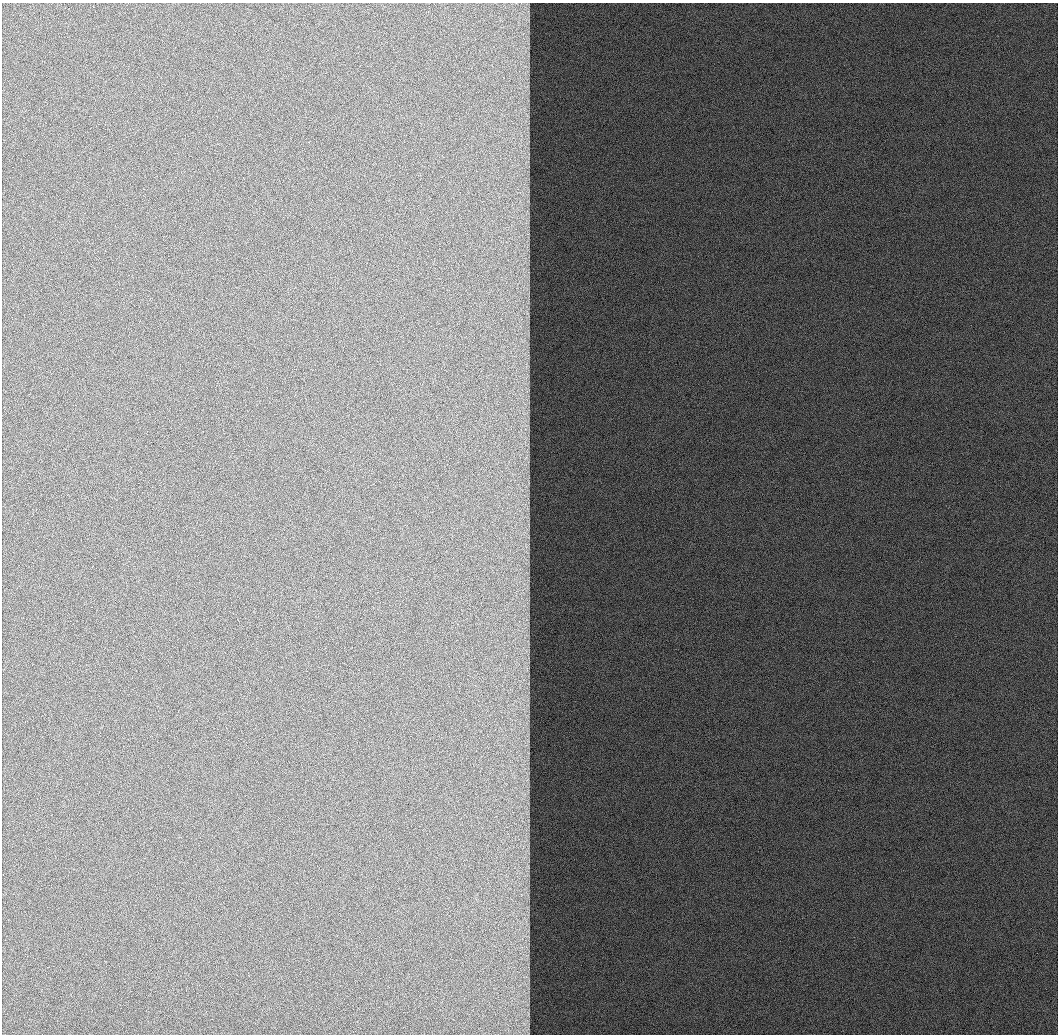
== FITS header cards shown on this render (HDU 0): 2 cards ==
NAXIS1  =                 1056 / Length of Axis 1 (Serial)
NAXIS2  =                 1032 / Length of Axis 2 (Parallel)

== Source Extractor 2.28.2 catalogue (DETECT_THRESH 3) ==
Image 1056 x 1032 px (HDU 0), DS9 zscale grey, 1 PNG px = 1 image px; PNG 1060 x 1036 px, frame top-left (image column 1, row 1032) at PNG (2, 3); no overlay
Background 520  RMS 2.3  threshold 7.04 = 3 sigma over >= 5 px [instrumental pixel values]
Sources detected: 44; all 44 listed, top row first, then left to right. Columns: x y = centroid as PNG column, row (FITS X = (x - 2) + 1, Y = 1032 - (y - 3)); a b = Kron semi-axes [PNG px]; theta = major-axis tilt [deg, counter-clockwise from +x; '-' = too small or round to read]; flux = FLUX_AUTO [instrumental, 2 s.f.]
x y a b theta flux
527 19 31 13 89 3600
523 47 11 8 44 1400
525 66 15 8 -11 1300
526 87 24 13 85 3500
527 115 17 7 -67 1600
527 129 17 6 -84 1400
520 145 13 9 -84 2200
527 164 19 9 88 2100
527 191 28 14 -71 4100
527 221 28 10 86 3200
527 247 19 6 87 1500
525 270 18 11 -32 2300
525 288 15 13 -12 2300
527 314 22 10 -78 2300
524 341 27 11 -44 3200
526 366 19 11 76 2600
527 391 13 6 68 890
525 404 29 7 -64 2500
524 411 48 19 85 9600
526 441 32 12 -80 4400
526 457 16 8 62 1400
528 482 25 3 -88 990
520 488 26 5 -54 2000
523 517 25 15 5 3700
524 533 18 10 24 2000
526 546 14 9 -73 1400
526 552 13 7 -35 1100
526 588 21 12 62 2700
524 629 22 7 41 2000
526 651 22 12 -48 2900
526 668 18 12 -74 2500
524 680 7 4 -18 620
520 686 12 5 -90 970
520 703 11 6 -45 1200
526 724 23 6 77 1900
527 778 40 12 89 5000
525 839 25 12 71 3500
527 866 21 8 83 2000
526 922 41 10 -79 4800
526 957 16 12 -56 1900
526 978 23 10 -53 2100
525 984 8 5 -34 530
528 1014 13 4 -85 710
524 1024 8 6 -30 680